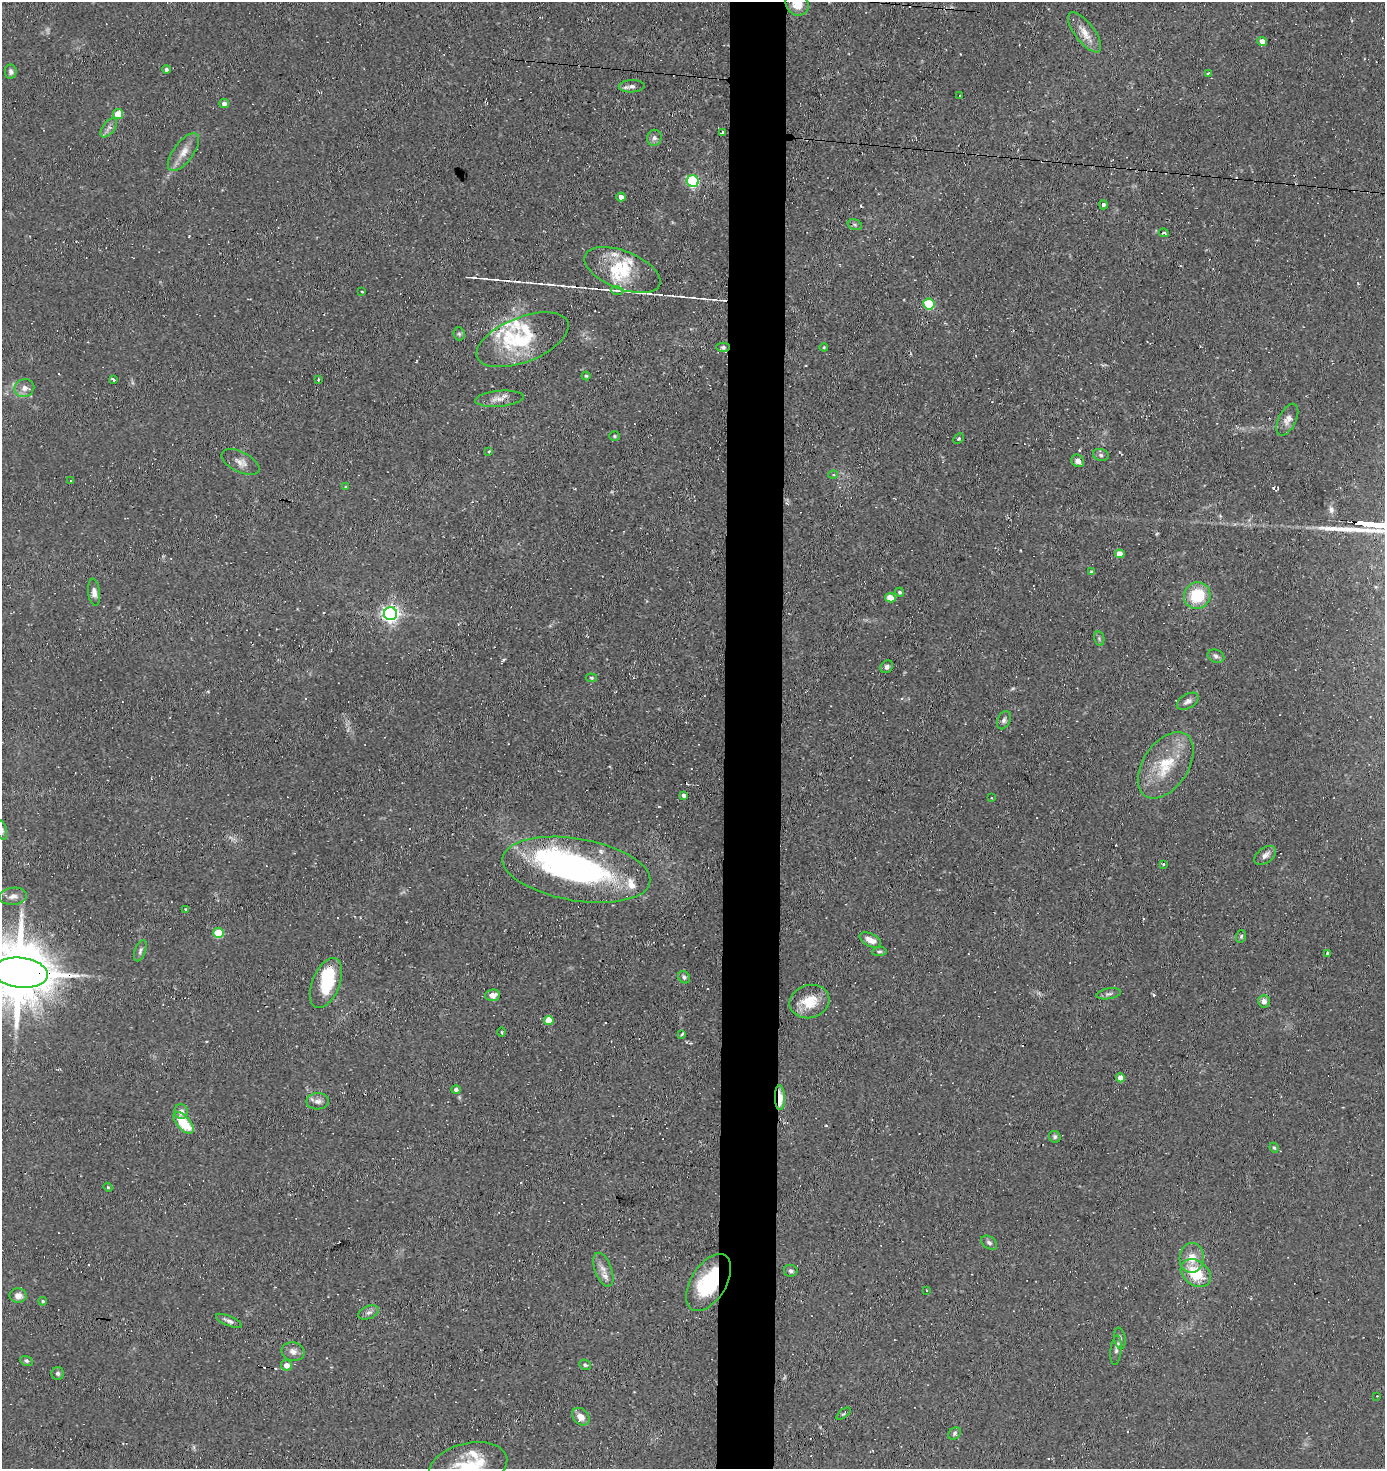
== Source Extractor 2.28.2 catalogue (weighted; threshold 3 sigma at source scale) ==
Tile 5 of 3 x 3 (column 2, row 2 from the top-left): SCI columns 1484-2866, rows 1469-2935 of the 4431 x 4403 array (HDU 1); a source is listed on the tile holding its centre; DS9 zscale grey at full resolution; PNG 1387 x 1471 px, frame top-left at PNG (2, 2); each listed source drawn as its Kron ellipse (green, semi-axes under 4 px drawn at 4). Shown black and unused: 4% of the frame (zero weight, under 2 of 3 exposures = <1% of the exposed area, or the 3 px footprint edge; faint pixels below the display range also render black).
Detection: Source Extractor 2.28.2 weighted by HDU 2 'WHT'; one run over the whole footprint, this tile lists its part. Background 0.154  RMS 0.0067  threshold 0.03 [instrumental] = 3 sigma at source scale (4.5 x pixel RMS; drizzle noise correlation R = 1.50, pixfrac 1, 0.05/0.05 arcsec/px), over >= 5 px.
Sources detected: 145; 1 too faint to see at this stretch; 2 inside a brighter object's white glare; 17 cosmic-ray / hot-pixel residue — neither listed nor drawn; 13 inside a brighter listed object's ellipse — not listed separately; the other 112 listed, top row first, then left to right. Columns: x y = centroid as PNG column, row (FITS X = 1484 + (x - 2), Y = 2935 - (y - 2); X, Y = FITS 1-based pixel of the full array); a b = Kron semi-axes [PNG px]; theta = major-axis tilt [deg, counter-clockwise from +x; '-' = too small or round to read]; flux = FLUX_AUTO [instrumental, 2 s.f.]
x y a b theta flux
797 4 12 11 - 10
1085 32 24 9 -52 8.4
1262 41 5 4 - 4.4
166 69 4 4 - 1.4
11 72 7 5 -85 1.9
1208 73 4 2 - 2.3
632 86 13 6 2 2.8
959 96 3 2 - 0.56
224 103 5 4 - 2.9
118 114 5 5 - 13
109 128 11 6 52 2.8
722 132 3 3 - 3.5
654 138 8 7 - 2.2
183 152 22 10 53 7.9
693 181 6 6 - 88
621 197 4 4 - 2.8
1103 205 5 3 - 2
855 225 7 5 -18 1.2
1164 233 5 3 - 1.2
622 270 40 19 -22 30
617 291 6 3 -20 1.3
362 292 3 2 - 0.49
929 304 5 5 - 41
459 334 6 5 - 1.3
522 340 49 22 21 41
723 347 7 4 0 1.4
824 347 4 4 - 0.62
586 376 4 4 - 0.92
318 379 3 2 - 1.5
113 380 3 3 - 1.8
24 388 10 8 21 4
499 399 24 8 5 5.6
1287 420 17 8 64 5
614 436 5 4 - 0.87
958 439 6 3 44 0.99
489 451 3 3 - 0.69
1101 455 8 6 -17 1.6
1078 461 7 6 - 3.2
241 462 20 10 -26 5.5
833 475 5 3 - 0.66
70 481 3 2 - 0.81
346 487 4 4 - 0.66
1120 554 5 4 - 6.3
1092 572 4 4 - 2
94 592 13 6 -83 3.4
900 592 4 4 - 1.2
1197 595 13 13 - 26
890 598 5 4 - 9.8
390 614 6 6 - 260
1099 638 7 5 -79 1.4
1216 656 9 6 -21 2
887 667 7 5 47 2.1
591 678 6 4 -5 0.9
1188 701 12 7 30 2.8
1004 720 9 6 66 2.2
1166 765 37 22 56 30
684 795 4 4 - 2.1
991 798 2 2 - 0.61
2 830 9 5 -80 1.5
1265 855 12 7 36 3.8
1163 864 3 3 - 0.75
576 870 75 31 -10 160
13 896 14 8 7 4.3
186 909 4 3 - 0.71
219 933 5 5 - 25
1241 936 6 5 - 1.2
870 940 11 6 -27 5.4
140 951 11 5 69 2
879 952 7 4 4 1.2
1327 953 3 3 - 0.81
20 973 28 15 -6 6500
684 977 6 5 - 1.7
326 983 26 13 68 31
1109 994 12 5 10 2.1
493 995 7 5 5 4.3
809 1001 20 16 16 17
1264 1001 6 5 - 3.5
549 1020 4 4 - 13
501 1032 5 3 - 0.67
682 1034 4 3 - 3.1
1120 1078 4 4 - 6
456 1090 5 4 - 1.8
780 1098 12 5 -89 13
318 1101 11 8 2 3.8
181 1112 7 6 - 3.9
183 1123 13 6 -49 21
1055 1137 6 5 - 1.3
1274 1148 5 4 - 0.91
108 1187 4 4 - 0.72
989 1243 9 6 -33 1.9
1192 1258 15 12 88 9.5
603 1270 18 8 -69 4.9
791 1271 7 6 - 1.6
1196 1273 17 12 -38 23
709 1282 32 17 58 44
927 1290 2 2 - 0.58
18 1296 8 7 - 4.7
43 1301 4 3 - 0.86
368 1312 10 6 22 2.6
229 1321 14 5 -23 2.5
1120 1338 11 5 -80 2.3
1116 1350 15 5 84 2.3
293 1352 11 9 -9 4
26 1361 6 5 - 1.3
286 1365 5 5 - 5
585 1365 6 5 - 1.2
58 1373 6 6 - 1.5
1377 1396 2 2 - 0.38
843 1414 8 3 39 0.83
581 1417 10 7 -44 5.5
955 1433 7 5 46 1.4
468 1467 40 23 14 38
Overlapping masked pixels (flux is a lower limit): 5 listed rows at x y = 797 4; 522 340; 20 973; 780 1098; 709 1282
Isophote crosses this tile's border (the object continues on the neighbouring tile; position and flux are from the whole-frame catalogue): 4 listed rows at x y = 797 4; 2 830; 20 973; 468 1467